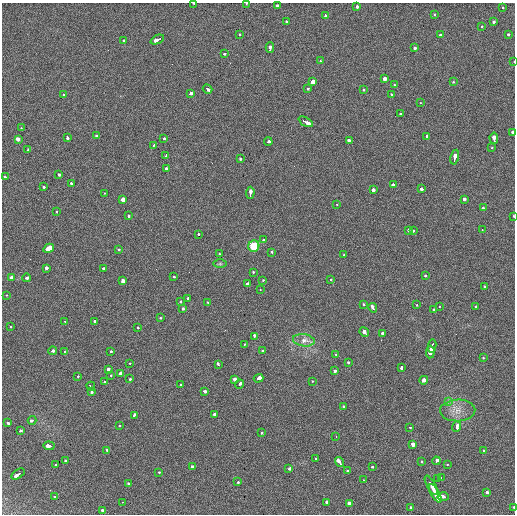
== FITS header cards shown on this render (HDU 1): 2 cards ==
NAXIS1  =                  513 / length of data axis 1
NAXIS2  =                  512 / length of data axis 2

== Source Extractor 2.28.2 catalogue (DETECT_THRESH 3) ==
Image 513 x 512 px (HDU 1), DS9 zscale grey, 1 PNG px = 1 image px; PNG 517 x 516 px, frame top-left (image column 1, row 512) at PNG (2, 3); each listed source drawn as its Kron ellipse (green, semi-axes under 4 px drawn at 4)
Background 33.6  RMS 6.8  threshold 20.4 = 3 sigma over >= 5 px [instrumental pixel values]
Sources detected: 186; all 186 listed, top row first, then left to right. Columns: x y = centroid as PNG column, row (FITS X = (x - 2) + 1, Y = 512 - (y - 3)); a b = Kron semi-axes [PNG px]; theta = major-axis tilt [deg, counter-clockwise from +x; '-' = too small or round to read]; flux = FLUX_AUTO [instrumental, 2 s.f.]
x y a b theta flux
194 3 3 2 - 2300
246 4 3 2 - 940
277 6 3 3 - 2300
357 7 3 3 - 2500
503 8 3 3 - 1100
325 15 4 3 - 3200
434 15 3 3 - 1000
286 22 3 3 - 1500
493 22 3 3 - 3900
482 26 3 3 - 1400
239 34 3 2 - 2600
508 34 3 3 - 2000
441 35 3 3 - 9000
123 40 3 3 - 1900
157 40 7 3 26 8300
270 47 5 3 - 12000
415 48 3 3 - 4000
224 54 3 3 - 1600
320 61 3 3 - 1400
514 62 3 2 - 620
385 79 3 3 - 17000
313 81 4 3 - 25000
453 82 3 3 - 1200
394 85 3 2 - 1900
208 89 5 3 - 4800
308 89 3 3 - 1700
364 90 3 3 - 1900
191 93 4 3 - 14000
64 95 3 2 - 1000
391 95 3 3 - 1500
420 103 3 2 - 600
401 113 3 3 - 940
306 122 8 3 -28 20000
21 128 3 2 - 750
513 132 3 3 - 4000
96 136 3 3 - 1100
427 136 3 3 - 2500
67 137 3 3 - 3300
494 138 6 3 -85 8400
18 139 4 3 - 12000
164 139 3 3 - 2300
349 140 3 3 - 2400
268 142 4 3 - 3300
153 145 4 3 - 2200
492 148 2 2 - 3400
28 150 3 3 - 1900
166 156 4 3 - 2000
455 157 7 3 79 8300
240 159 3 3 - 1300
166 169 3 3 - 1700
59 174 3 3 - 2500
5 177 3 3 - 1500
71 184 3 3 - 2300
393 185 4 3 - 3300
44 187 3 3 - 1900
422 189 4 3 - 3500
373 190 3 3 - 3600
104 193 3 2 - 930
250 193 6 3 85 7900
123 199 3 3 - 18000
464 199 3 3 - 4400
337 205 3 2 - 1000
483 208 3 3 - 1200
56 212 3 2 - 1200
129 216 3 2 - 4100
514 216 3 2 - 980
482 229 3 2 - 7000
408 230 3 3 - 2800
413 231 3 3 - 3100
198 234 3 3 - 1700
263 240 3 3 - 6000
254 246 6 5 - 11000
49 248 5 3 - 29000
119 250 3 3 - 2800
272 252 3 3 - 1600
219 254 3 2 - 1800
344 255 3 3 - 1800
220 264 7 4 0 730
46 268 3 3 - 5900
103 269 3 3 - 1900
253 272 3 2 - 2100
425 275 3 3 - 1600
11 277 4 3 - 2600
174 277 3 3 - 2900
26 278 4 3 - 5200
123 280 3 3 - 12000
263 280 3 3 - 830
331 280 3 2 - 1400
247 284 4 3 - 10000
485 287 3 3 - 2700
260 290 3 2 - 1100
7 295 3 3 - 570
188 298 3 3 - 1900
181 301 3 3 - 1800
208 302 3 2 - 1900
363 304 3 3 - 1400
417 305 3 3 - 910
439 306 3 2 - 760
476 307 3 3 - 1600
183 308 3 3 - 1700
373 308 5 3 - 6400
434 310 3 3 - 4200
160 318 3 2 - 1700
65 321 3 3 - 3300
94 321 3 3 - 2900
10 326 3 2 - 1200
138 327 3 2 - 1000
364 332 5 3 - 11000
383 333 3 3 - 2100
254 336 4 3 - 2300
304 340 11 6 -8 3800
245 344 4 3 - 3900
432 346 7 3 80 8400
53 351 4 3 - 3000
65 351 3 2 - 7100
111 351 3 3 - 980
263 351 4 3 - 2000
430 352 6 3 85 10000
336 355 3 2 - 1100
483 358 3 3 - 1200
348 362 3 3 - 2100
129 363 3 2 - 1600
218 364 4 3 - 4000
401 367 4 3 - 2500
108 369 3 3 - 8800
335 370 3 3 - 4100
120 374 3 3 - 7700
111 375 3 2 - 1500
78 376 3 3 - 1100
259 378 5 3 - 44000
129 379 3 3 - 1700
234 379 3 3 - 5600
424 380 4 3 - 20000
312 381 3 2 - 780
105 382 4 3 - 2300
240 384 5 3 - 5000
181 385 3 3 - 920
91 386 4 3 - 8400
204 391 4 3 - 7600
92 392 3 3 - 2100
448 401 4 4 - 1100
344 407 3 3 - 2300
458 410 17 11 1 5000
215 414 3 3 - 4400
134 415 4 3 - 2500
32 420 4 3 - 2700
8 423 4 3 - 2200
120 426 3 3 - 910
457 426 5 3 - 7100
410 428 3 2 - 1600
20 431 3 3 - 3700
262 432 3 3 - 1700
336 436 3 2 - 1100
413 445 3 3 - 24000
49 446 6 3 -5 9200
484 450 3 3 - 1800
107 451 3 2 - 1700
316 459 3 2 - 1800
65 461 3 3 - 3100
422 461 3 3 - 1500
436 461 4 3 - 4500
339 462 5 3 - 12000
447 464 3 2 - 840
56 465 3 2 - 1800
192 466 3 3 - 4000
373 467 3 3 - 1700
289 469 4 3 - 2900
347 471 3 3 - 5000
159 472 3 3 - 1400
18 474 7 3 33 8400
438 478 3 2 - 500
441 478 3 2 - 730
363 480 3 2 - 1000
238 482 3 3 - 1300
129 484 3 3 - 3000
431 485 11 3 -60 13000
487 492 3 3 - 3100
435 493 10 3 -60 13000
443 496 6 4 -3 4300
55 497 3 3 - 2400
122 502 2 2 - 2100
327 502 3 3 - 5900
349 503 3 3 - 11000
410 507 3 3 - 3100
513 507 3 2 - 2300
103 510 3 3 - 1800
At the frame edge (FLAGS 8, measured only in part): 6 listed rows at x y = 194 3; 246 4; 514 62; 513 132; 514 216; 513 507